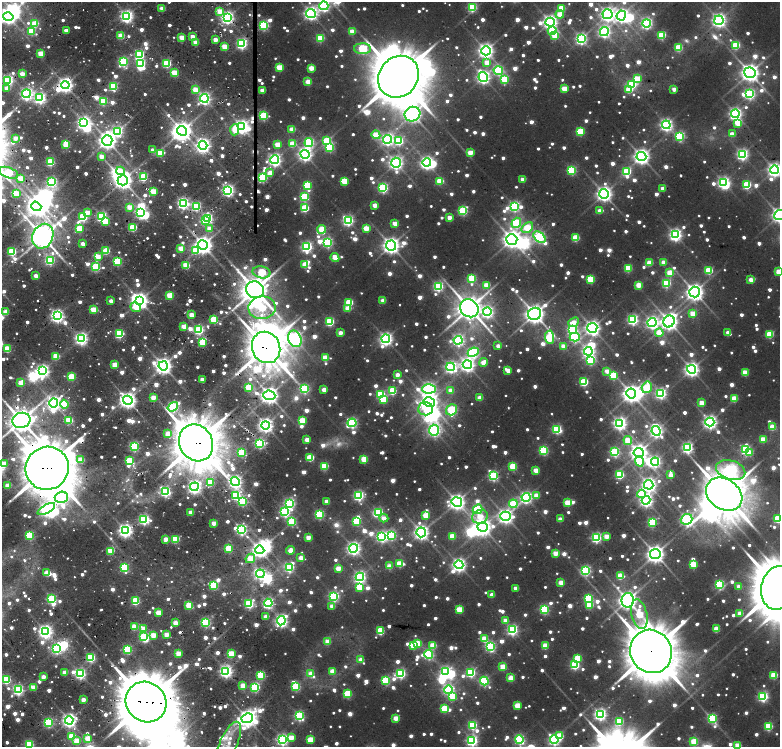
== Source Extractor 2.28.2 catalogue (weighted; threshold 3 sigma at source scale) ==
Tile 6 of 4 x 3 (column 2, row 2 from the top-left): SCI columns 1780-3335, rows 1500-2989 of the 6669 x 4479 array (HDU 1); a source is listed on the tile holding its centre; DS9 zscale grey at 2 x 2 block average (1 PNG px = mean of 2 x 2 image px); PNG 782 x 749 px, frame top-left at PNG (2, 2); each listed source drawn as its Kron ellipse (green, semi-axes under 4 px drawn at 4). Shown black and unused: <1% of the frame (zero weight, under 2 of 4 exposures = <1% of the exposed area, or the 3 px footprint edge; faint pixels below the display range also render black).
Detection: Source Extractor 2.28.2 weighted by HDU 2 'WHT'; one run over the whole footprint, this tile lists its part. Background 0.0642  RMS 0.016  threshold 0.0729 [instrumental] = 3 sigma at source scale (4.5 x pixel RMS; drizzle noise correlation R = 1.50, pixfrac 1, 0.0396/0.0396 arcsec/px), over >= 5 px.
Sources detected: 1690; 71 too faint to see at this stretch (2 x 2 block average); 46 inside a brighter object's white glare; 10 cosmic-ray / hot-pixel residue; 1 long thin detection or spike segment (spike, bleed or trail) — neither listed nor drawn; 19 inside a brighter listed object's ellipse — not listed separately; of the other 1543, all 500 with FLUX_AUTO >= 69.1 (the completeness limit of this list) listed and drawn (1043 fainter detections not listed), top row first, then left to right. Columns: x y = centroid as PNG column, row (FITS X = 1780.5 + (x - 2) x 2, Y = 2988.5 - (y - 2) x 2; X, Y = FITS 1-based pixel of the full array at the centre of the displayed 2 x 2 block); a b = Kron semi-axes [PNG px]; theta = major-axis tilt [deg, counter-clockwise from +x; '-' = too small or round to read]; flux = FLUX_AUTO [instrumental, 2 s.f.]
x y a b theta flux
324 6 4 4 - 1100
472 7 3 3 - 450
162 8 3 3 - 98
561 8 3 3 - 200
219 11 3 3 - 140
311 13 5 4 - 1800
560 14 4 3 - 130
607 14 5 5 - 2000
621 15 5 4 - 1800
127 16 4 4 - 1500
8 17 5 4 - 2300
227 18 4 4 - 1600
719 20 4 4 - 1800
550 22 4 4 - 2000
35 23 3 3 - 200
647 23 4 4 - 1000
264 25 3 3 - 690
31 31 3 3 - 250
66 31 3 2 - 97
352 31 3 3 - 130
552 31 4 4 - 170
604 32 5 4 - 1300
555 35 4 3 - 280
662 35 3 3 - 330
121 36 3 3 - 180
192 36 3 2 - 74
182 37 3 3 - 130
320 38 3 3 - 310
581 39 4 4 - 1200
215 40 3 2 - 91
196 42 3 2 - 110
242 44 3 3 - 880
736 45 3 3 - 340
225 47 3 3 - 190
678 47 3 3 - 250
363 49 8 5 0 650
486 51 5 4 - 2300
41 54 3 3 - 180
139 55 4 3 - 690
123 62 4 3 - 680
141 63 3 3 - 370
167 63 3 3 - 460
487 63 4 4 - 110
279 67 3 3 - 200
311 68 3 3 - 130
498 71 5 4 - 570
174 73 3 3 - 230
750 73 5 5 - 3500
22 74 3 3 - 120
399 77 22 19 51 22000
483 77 5 4 - 1600
504 79 4 3 - 300
637 79 3 3 - 220
8 80 3 3 - 830
308 82 3 3 - 140
632 84 4 3 - 420
65 85 4 4 - 2100
113 87 3 3 - 450
7 88 3 3 - 86
564 89 3 3 - 170
674 89 3 3 - 80
195 90 3 3 - 170
262 90 3 2 - 100
629 90 3 3 - 170
26 94 4 4 - 1400
750 94 4 4 - 720
40 98 4 4 - 1200
204 98 4 4 - 1400
103 101 3 3 - 380
412 114 8 7 - 2800
735 114 4 4 - 1400
263 116 3 3 - 510
83 123 4 4 - 1600
738 123 3 3 - 200
666 125 4 4 - 1400
242 127 4 4 - 2000
292 129 3 3 - 110
234 130 5 3 - 150
117 131 4 4 - 910
182 131 5 4 - 3400
580 132 3 3 - 320
732 134 3 3 - 79
376 135 4 3 - 220
680 136 4 3 - 620
15 138 3 3 - 69
387 139 4 4 - 1300
107 140 5 5 - 3300
327 141 4 3 - 330
399 141 4 4 - 520
309 143 4 4 - 670
292 144 4 3 - 150
66 145 3 3 - 200
203 145 4 4 - 2000
278 145 3 3 - 160
330 147 3 3 - 490
153 150 3 2 - 74
160 153 3 3 - 270
470 153 3 3 - 130
305 154 4 4 - 1900
742 154 4 4 - 1100
101 156 3 2 - 97
641 157 5 4 - 2700
275 160 4 4 - 1500
50 162 3 3 - 380
396 163 5 5 - 1900
427 163 4 4 - 1600
572 170 3 3 - 510
774 170 4 4 - 1900
120 171 4 3 - 81
627 171 4 3 - 430
8 173 10 5 -19 390
270 173 3 3 - 90
143 177 3 3 - 390
263 177 3 3 - 570
21 178 3 3 - 160
523 179 3 3 - 86
123 180 5 5 - 3300
344 181 3 3 - 230
440 181 3 3 - 210
52 182 4 3 - 640
723 182 4 3 - 1100
307 185 3 3 - 330
747 185 3 3 - 390
383 188 3 3 - 730
663 188 3 3 - 81
228 190 4 4 - 1400
153 191 3 3 - 220
16 193 3 3 - 160
604 194 5 5 - 2400
304 197 4 3 - 470
183 203 4 4 - 1100
375 205 3 3 - 96
36 206 5 4 - 3200
196 206 4 3 - 610
514 206 4 4 - 820
129 207 3 3 - 140
305 208 3 3 - 320
463 211 4 3 - 540
600 211 4 3 - 70
87 213 3 3 - 120
140 213 3 3 - 790
779 215 5 4 - 2400
102 216 3 3 - 790
83 217 3 3 - 540
449 217 3 3 - 86
207 218 4 3 - 820
348 220 4 4 - 920
205 221 4 3 - 180
105 222 3 3 - 210
395 223 3 3 - 98
516 223 5 4 - 540
133 227 3 3 - 310
366 228 3 3 - 160
527 228 6 5 - 220
79 229 3 3 - 300
209 229 3 3 - 89
322 229 4 4 - 250
675 235 4 4 - 1400
43 236 13 10 66 6800
539 237 7 4 -42 950
576 238 3 3 - 240
512 239 5 5 - 3400
328 242 4 4 - 730
83 244 2 2 - 80
203 245 5 5 - 3400
391 246 5 5 - 2800
307 247 4 4 - 960
181 248 3 3 - 140
12 251 3 3 - 450
106 251 3 3 - 230
195 251 4 4 - 220
98 257 3 3 - 96
335 258 4 3 - 170
50 260 4 3 - 410
117 261 3 3 - 440
663 262 3 3 - 92
650 263 3 3 - 130
305 264 3 3 - 150
186 265 3 3 - 220
96 267 3 3 - 470
628 268 3 3 - 290
709 270 3 3 - 290
262 272 9 6 -12 390
779 272 3 3 - 180
670 273 3 3 - 210
36 276 3 2 - 81
472 278 3 3 - 350
591 279 3 3 - 300
751 280 4 3 - 120
666 283 3 3 - 510
487 285 3 3 - 170
639 285 3 3 - 180
438 286 4 4 - 770
255 290 9 8 - 8100
695 292 5 5 - 3100
170 295 3 3 - 240
383 300 3 3 - 85
111 301 3 2 - 70
140 301 4 4 - 2600
349 302 3 3 - 270
136 307 6 4 -22 120
262 308 13 11 7 350
348 308 3 3 - 110
469 308 10 8 -41 6800
93 310 3 3 - 180
6 312 3 3 - 130
487 312 4 4 - 1200
693 313 3 3 - 140
535 314 6 6 - 4100
191 315 3 2 - 130
57 316 4 4 - 1600
214 320 3 3 - 320
633 320 4 4 - 870
669 321 6 5 - 3100
330 322 3 3 - 480
574 322 6 4 39 100
652 322 4 4 - 1500
184 326 3 3 - 130
592 328 5 5 - 2200
199 330 3 3 - 670
572 330 4 3 - 650
340 333 3 3 - 78
659 333 4 4 - 160
728 333 4 3 - 71
119 334 3 3 - 490
770 334 3 3 - 270
550 337 6 4 -86 490
575 337 5 4 - 650
81 338 4 4 - 1500
295 339 8 6 -66 1900
386 339 4 4 - 1700
458 340 4 4 - 1100
203 342 4 3 - 330
498 346 3 3 - 77
563 346 3 3 - 120
266 347 16 14 -67 14000
7 349 3 3 - 240
588 351 4 4 - 1300
473 352 6 4 25 780
56 356 3 3 - 160
325 358 4 3 - 180
590 360 4 4 - 520
483 362 4 3 - 92
115 365 3 3 - 170
467 365 4 4 - 2100
163 366 4 4 - 2800
451 367 4 4 - 1200
691 369 4 4 - 2100
508 370 4 3 - 110
43 371 4 4 - 1600
607 371 3 3 - 90
745 372 3 3 - 180
397 375 3 3 - 74
613 375 3 3 - 230
71 377 3 3 - 310
202 379 3 2 - 97
584 382 3 3 - 390
21 383 3 3 - 140
249 387 3 3 - 270
647 387 6 5 - 380
304 389 3 3 - 630
429 389 7 4 2 1400
324 390 3 3 - 87
451 390 3 3 - 87
392 391 3 3 - 390
661 393 4 4 - 1000
380 394 4 3 - 390
631 394 5 5 - 3200
269 395 6 4 -7 3100
153 398 3 3 - 120
480 398 3 3 - 94
734 398 3 3 - 200
128 400 5 4 - 2700
383 400 4 3 - 240
429 402 6 5 - 2800
53 403 4 4 - 1800
701 403 3 3 - 130
64 404 4 4 - 370
173 407 6 4 36 780
425 409 7 6 - 130
452 410 6 5 - 590
21 420 9 7 17 6800
69 420 3 3 - 240
302 420 3 3 - 240
710 422 4 4 - 1800
352 423 4 4 - 860
620 423 4 4 - 1500
266 425 4 4 - 2200
772 427 3 3 - 170
557 429 3 3 - 580
434 430 5 5 - 1400
656 431 5 4 - 1600
168 434 3 3 - 95
763 439 3 3 - 170
307 440 3 3 - 100
628 441 4 3 - 210
196 443 19 16 -61 20000
260 443 3 3 - 910
134 446 3 3 - 670
687 448 4 4 - 1000
544 450 3 3 - 520
745 450 4 3 - 630
242 452 3 3 - 330
615 452 3 3 - 650
639 452 5 4 - 2800
750 453 3 3 - 100
310 458 3 3 - 270
364 459 3 3 - 210
81 460 3 3 - 130
130 461 4 3 - 420
639 462 5 4 - 260
655 462 4 4 - 970
3 464 3 3 - 160
324 466 3 3 - 310
513 466 3 3 - 290
47 468 22 21 - 25000
536 470 3 3 - 120
731 470 15 9 -17 1500
619 475 3 3 - 430
670 475 3 3 - 89
493 476 4 3 - 710
210 482 3 3 - 260
235 482 5 4 - 1700
8 485 2 2 - 93
649 485 5 4 - 2000
194 487 4 4 - 1800
165 492 4 3 - 790
641 494 4 4 - 210
724 494 19 15 -34 15000
236 495 4 3 - 560
536 495 3 3 - 120
359 496 4 4 - 860
61 497 6 5 - 510
526 497 4 4 - 1300
646 500 4 4 - 1600
242 501 3 3 - 450
326 501 3 3 - 70
457 502 5 5 - 2500
289 503 4 4 - 980
567 503 3 3 - 190
513 504 4 4 - 330
46 509 10 4 30 1600
478 509 5 4 - 560
191 512 3 2 - 96
285 512 4 4 - 820
378 512 3 3 - 640
319 514 3 3 - 560
426 515 3 3 - 180
506 516 5 4 - 2000
480 517 8 6 22 150
384 518 4 3 - 82
144 519 4 3 - 810
560 519 3 3 - 83
687 519 6 5 - 1400
778 519 3 3 - 350
357 521 3 3 - 390
292 522 3 3 - 430
652 522 3 3 - 440
214 523 3 2 - 100
483 527 5 4 - 2700
125 530 4 4 - 1800
241 530 3 3 - 880
421 532 5 4 - 2300
30 535 3 3 - 490
391 535 4 4 - 670
452 536 3 3 - 170
606 536 3 3 - 120
308 537 3 3 - 95
382 537 4 4 - 1000
596 538 4 3 - 760
166 539 3 3 - 92
175 539 3 3 - 350
229 548 3 3 - 320
354 548 4 4 - 1800
260 550 4 4 - 2100
290 550 4 3 - 93
111 551 3 3 - 180
555 553 3 3 - 140
655 554 5 5 - 3200
250 558 5 3 - 150
301 558 3 3 - 92
399 563 3 3 - 200
693 564 3 3 - 220
459 565 4 4 - 1800
389 566 3 3 - 110
124 567 3 3 - 470
289 567 4 3 - 690
338 568 3 3 - 120
586 570 4 4 - 720
47 573 3 3 - 150
260 574 4 4 - 1000
620 576 3 3 - 180
360 577 4 4 - 1200
561 583 3 3 - 120
719 584 4 3 - 550
214 585 3 3 - 400
739 586 3 3 - 70
359 587 4 3 - 230
516 588 3 3 - 81
778 588 22 16 79 24000
492 595 3 2 - 70
334 596 4 4 - 860
589 598 3 3 - 420
52 599 3 3 - 590
628 600 7 6 - 3600
135 601 3 3 - 370
268 603 4 3 - 1000
249 604 4 3 - 520
189 605 3 3 - 240
589 605 3 3 - 240
332 606 3 3 - 75
459 609 3 3 - 210
544 609 3 3 - 520
158 613 3 3 - 160
740 613 3 3 - 93
639 614 15 7 -77 340
266 616 3 2 - 88
505 620 3 3 - 89
281 621 5 4 - 1500
206 622 3 3 - 600
176 623 3 2 - 160
134 627 3 3 - 170
143 628 3 3 - 86
716 629 3 3 - 150
512 630 4 4 - 930
380 631 3 3 - 330
45 632 4 4 - 1900
166 634 3 2 - 110
153 635 3 3 - 150
144 637 3 3 - 500
484 639 3 3 - 190
327 642 3 3 - 100
418 643 3 3 - 200
413 645 3 3 - 220
433 645 3 3 - 160
490 646 4 4 - 790
545 646 3 3 - 190
56 649 4 4 - 880
127 649 3 3 - 510
651 651 22 20 -60 22000
178 653 3 3 - 130
231 654 3 3 - 270
428 654 4 4 - 770
91 657 3 3 - 520
578 658 3 3 - 260
361 660 3 3 - 74
575 665 3 3 - 560
503 667 3 3 - 180
226 671 4 4 - 1600
332 671 3 3 - 140
65 672 3 2 - 83
445 672 4 3 - 860
401 673 4 3 - 740
471 673 4 3 - 610
80 674 3 3 - 890
311 674 3 3 - 93
261 675 3 3 - 410
774 675 3 3 - 240
43 677 3 3 - 74
511 678 3 3 - 160
6 680 3 3 - 480
386 680 3 3 - 470
484 681 4 3 - 690
243 685 3 3 - 130
34 687 3 3 - 93
296 687 3 3 - 460
255 688 4 3 - 550
18 690 3 3 - 890
448 690 4 4 - 970
347 694 3 3 - 360
763 696 4 3 - 810
453 697 4 3 - 210
83 700 3 2 - 94
146 702 21 19 -44 32000
517 705 3 3 - 170
444 709 3 3 - 260
600 714 4 4 - 1400
299 716 4 3 - 720
247 718 6 5 - 2700
396 718 3 3 - 130
712 718 4 3 - 590
69 720 4 4 - 1900
619 721 4 3 - 350
49 722 3 3 - 630
472 725 3 3 - 490
768 726 3 3 - 370
71 736 3 3 - 250
560 736 3 3 - 190
88 738 3 3 - 150
291 738 3 3 - 120
519 739 4 4 - 770
282 740 4 4 - 1200
310 740 3 3 - 210
472 740 4 4 - 1100
554 740 4 4 - 1100
77 741 3 3 - 160
694 742 3 3 - 240
229 743 23 8 66 110
29 745 3 3 - 630
738 746 3 3 - 180
Overlapping masked pixels (flux is a lower limit): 13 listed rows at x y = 227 18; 65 85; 196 206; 43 236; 203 245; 119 334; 266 347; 56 356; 196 443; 47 468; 235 482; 651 651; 146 702
Isophote crosses this tile's border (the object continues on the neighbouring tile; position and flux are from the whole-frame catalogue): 17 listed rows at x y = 324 6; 8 17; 774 170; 8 173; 779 215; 779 272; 21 420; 3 464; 47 468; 778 519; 778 588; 519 739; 472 740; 694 742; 229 743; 29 745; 738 746
Diffuse or blended objects may show on this block-average render without a row.